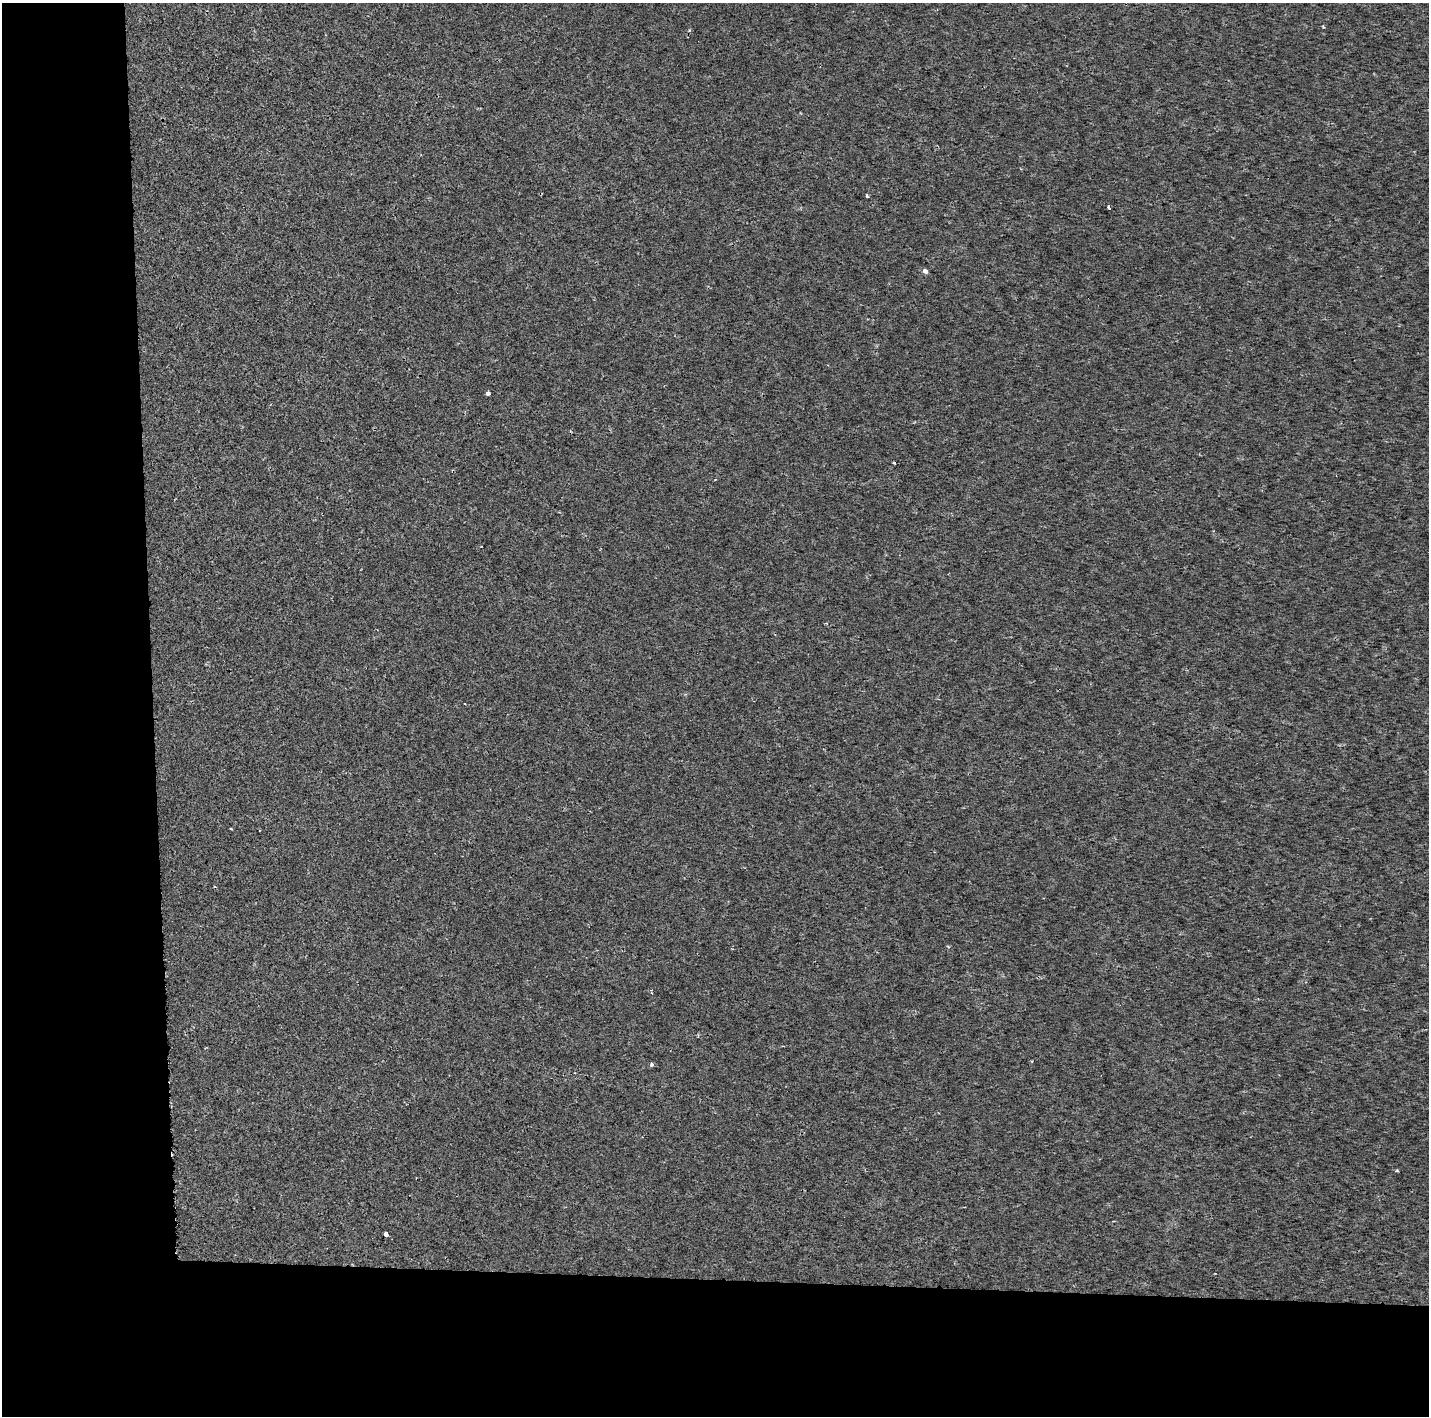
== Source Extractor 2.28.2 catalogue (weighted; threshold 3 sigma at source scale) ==
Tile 7 of 3 x 3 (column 1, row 3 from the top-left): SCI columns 2660-4086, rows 1-1414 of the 7053 x 4355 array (HDU 1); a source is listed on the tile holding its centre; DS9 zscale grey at full resolution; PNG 1431 x 1418 px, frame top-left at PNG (2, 3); no overlay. Shown black and unused: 19% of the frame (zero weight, under 2 of 3 exposures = <1% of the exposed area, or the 3 px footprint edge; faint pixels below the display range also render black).
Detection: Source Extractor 2.28.2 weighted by HDU 2 'WHT'; one run over the whole footprint, this tile lists its part. Background 1.73e-04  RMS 0.0022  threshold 0.0101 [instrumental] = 3 sigma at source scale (4.5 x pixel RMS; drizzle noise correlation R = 1.50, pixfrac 1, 0.0396/0.0396 arcsec/px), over >= 5 px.
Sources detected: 11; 1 cosmic-ray / hot-pixel residue — not listed; the other 10 listed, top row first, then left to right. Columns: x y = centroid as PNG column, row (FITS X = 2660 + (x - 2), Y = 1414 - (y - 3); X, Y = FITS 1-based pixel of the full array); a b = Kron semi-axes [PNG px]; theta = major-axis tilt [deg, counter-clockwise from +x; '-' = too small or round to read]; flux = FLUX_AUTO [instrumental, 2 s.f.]
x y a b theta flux
1323 27 4 3 - 0.24
867 196 4 3 - 0.42
1109 207 3 3 - 2
925 271 5 4 - 0.87
488 394 4 3 - 1.2
894 462 3 3 - 0.47
464 704 3 3 - 0.52
652 1064 5 4 - 0.36
1397 1171 4 3 - 0.3
386 1234 4 3 - 2.4